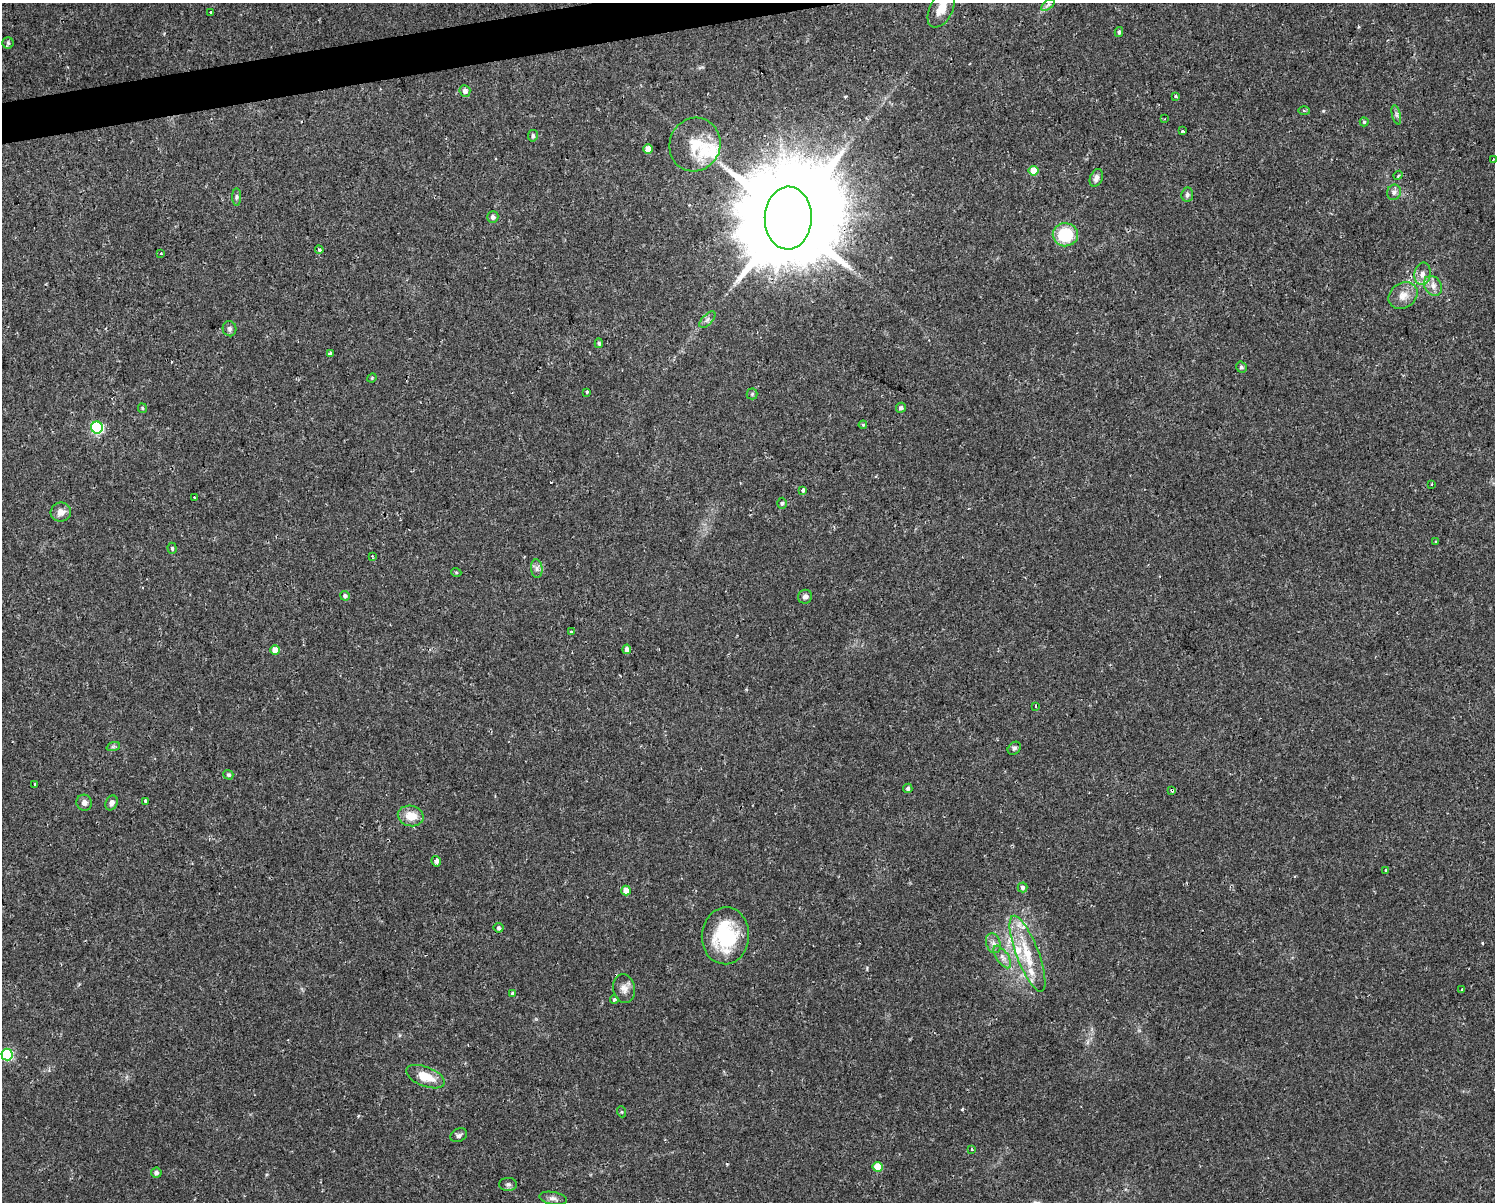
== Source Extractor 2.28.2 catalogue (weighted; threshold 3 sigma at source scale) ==
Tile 8 of 3 x 4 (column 2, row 3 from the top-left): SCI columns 1561-3053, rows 1201-2400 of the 4573 x 4799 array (HDU 1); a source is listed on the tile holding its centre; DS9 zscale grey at full resolution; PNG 1497 x 1204 px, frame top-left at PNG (2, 3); each listed source drawn as its Kron ellipse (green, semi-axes under 4 px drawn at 4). Shown black and unused: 2% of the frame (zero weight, under 2 of 3 exposures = <1% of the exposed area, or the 3 px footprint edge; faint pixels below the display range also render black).
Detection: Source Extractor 2.28.2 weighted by HDU 2 'WHT'; one run over the whole footprint, this tile lists its part. Background 0.0342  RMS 0.0031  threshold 0.0142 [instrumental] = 3 sigma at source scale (4.5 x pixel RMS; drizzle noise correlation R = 1.50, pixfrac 1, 0.0396/0.0396 arcsec/px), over >= 5 px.
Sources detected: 101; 5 cosmic-ray / hot-pixel residue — neither listed nor drawn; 6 inside a brighter listed object's ellipse — not listed separately; the other 90 listed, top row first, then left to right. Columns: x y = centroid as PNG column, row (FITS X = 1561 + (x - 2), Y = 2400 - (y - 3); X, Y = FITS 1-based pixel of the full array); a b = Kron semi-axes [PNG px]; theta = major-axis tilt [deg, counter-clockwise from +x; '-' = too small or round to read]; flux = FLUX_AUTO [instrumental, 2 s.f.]
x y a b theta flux
1048 5 8 4 37 0.79
941 8 21 11 64 4.6
211 12 3 3 - 0.53
1119 32 5 4 - 0.61
8 43 5 5 - 0.56
465 91 6 5 - 1.4
1176 96 3 3 - 0.49
1304 111 6 4 -2 0.44
1396 115 10 4 -76 0.75
1165 119 2 2 - 0.28
1364 122 4 4 - 0.4
1183 131 3 3 - 1.1
533 136 6 5 - 0.72
695 145 27 25 68 10
648 149 5 4 - 3.5
1493 159 3 2 - 0.34
1034 171 5 5 - 6.3
1398 175 5 4 - 0.4
1096 178 9 6 68 1.5
1394 192 8 7 - 1.1
1187 195 7 6 - 0.75
237 197 8 4 -90 0.7
493 217 6 5 - 0.93
788 218 31 23 88 8500
1065 235 12 11 - 13
319 250 4 4 - 0.6
161 253 3 3 - 0.86
1422 274 11 8 80 2.1
1433 286 11 8 -56 1.9
1403 295 15 12 34 3.2
707 320 10 5 46 1
230 329 7 7 - 0.93
599 343 5 4 - 0.46
330 354 4 3 - 1.5
1241 367 5 5 - 0.62
372 378 5 4 - 0.33
587 392 3 3 - 0.79
752 394 5 5 - 0.43
142 408 5 4 - 0.4
901 408 5 5 - 0.82
863 425 4 4 - 0.39
97 427 6 6 - 40
1432 484 3 2 - 0.47
803 490 3 3 - 0.98
194 497 3 3 - 0.85
782 503 5 4 - 0.48
61 512 10 9 - 2.2
1436 541 4 2 - 0.32
172 548 5 4 - 0.5
372 556 3 3 - 0.43
537 569 9 6 -84 1.1
456 572 5 3 - 0.36
345 596 5 5 - 0.79
805 597 7 6 - 1.1
571 632 3 3 - 0.43
627 649 4 4 - 1.6
275 650 4 4 - 3.5
1036 706 3 3 - 0.75
113 747 7 4 19 0.61
1014 748 7 5 44 0.74
228 775 5 4 - 0.67
35 784 3 3 - 0.54
908 788 5 4 - 0.69
1172 790 4 3 - 0.6
146 801 3 3 - 1.1
84 803 8 7 - 1.4
111 803 8 6 63 1.4
411 816 13 10 -13 4.8
436 861 5 4 - 1.1
1386 870 3 3 - 0.72
1023 887 5 5 - 0.88
626 891 5 4 - 3.7
498 928 5 5 - 0.59
725 936 28 23 85 23
993 943 10 7 -72 1.4
1027 954 40 11 -69 11
1002 957 13 6 -56 1.6
624 989 14 11 -76 2.3
1462 989 3 3 - 1.6
513 993 3 3 - 3
614 999 4 4 - 0.74
7 1055 6 5 - 33
426 1077 20 9 -21 6.7
622 1112 5 3 - 0.32
459 1135 9 6 27 0.77
972 1149 3 3 - 0.35
877 1167 5 5 - 9.1
156 1173 5 5 - 0.87
508 1184 9 6 -1 0.8
553 1198 14 6 -10 1.3
Overlapping masked pixels (flux is a lower limit): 2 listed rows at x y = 788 218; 1172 790
Isophote crosses this tile's border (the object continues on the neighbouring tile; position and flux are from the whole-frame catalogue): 1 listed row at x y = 941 8